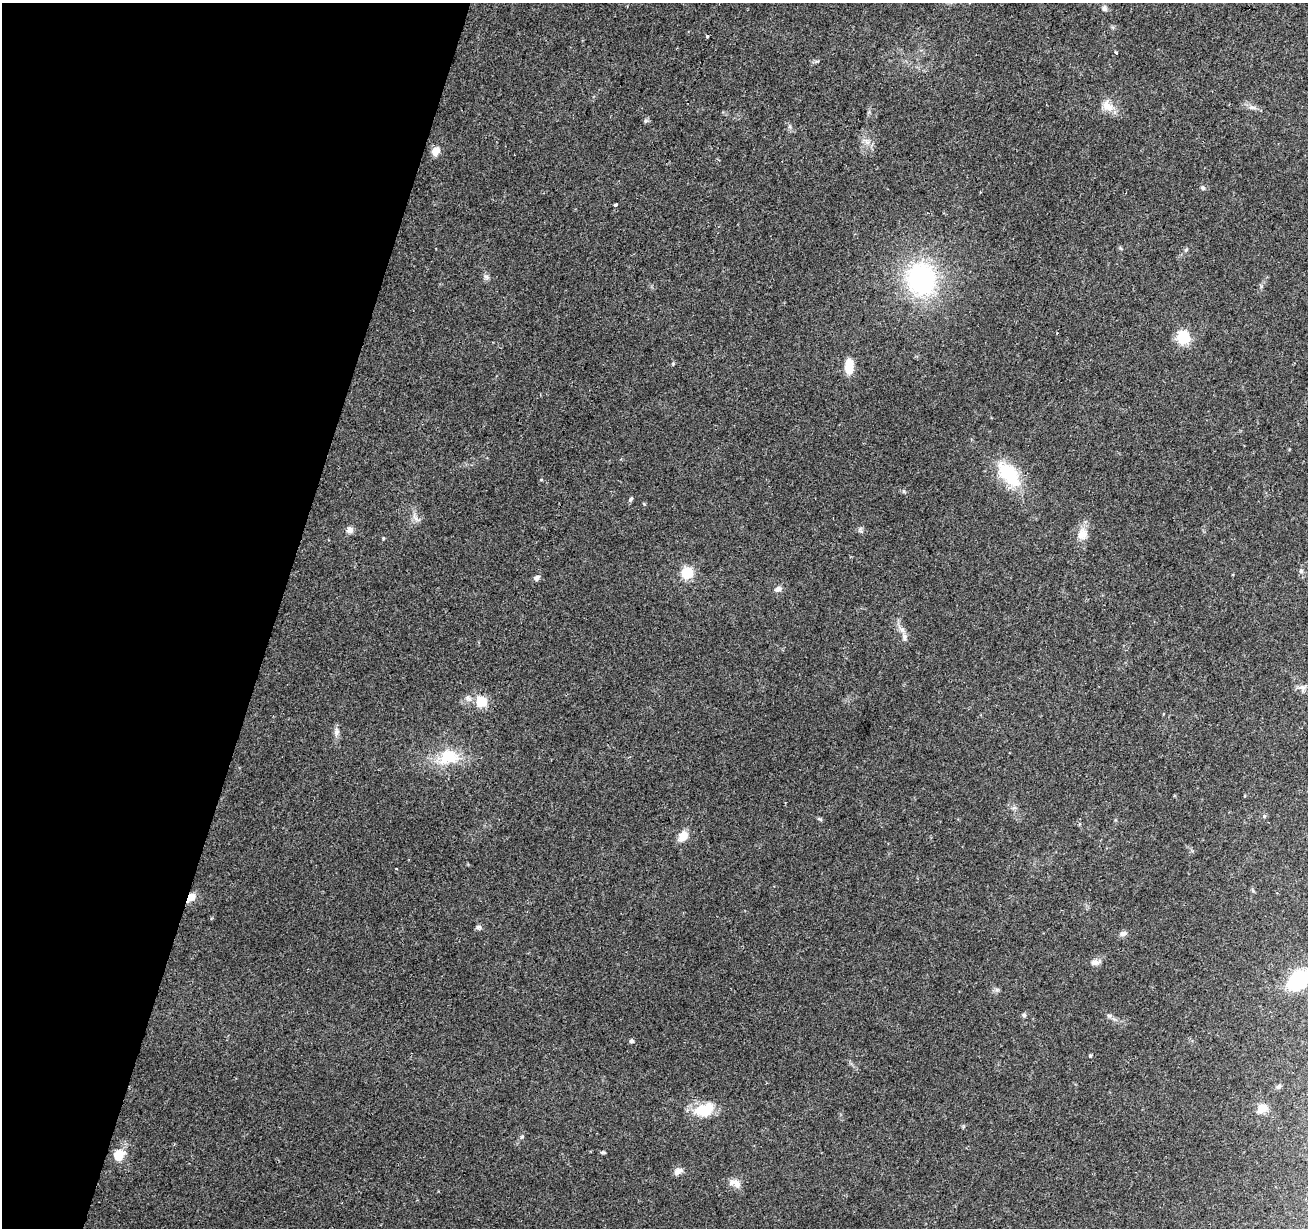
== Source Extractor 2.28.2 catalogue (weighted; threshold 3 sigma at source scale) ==
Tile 9 of 4 x 4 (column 1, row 3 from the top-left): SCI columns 1-1306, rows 1445-2670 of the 5230 x 5403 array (HDU 1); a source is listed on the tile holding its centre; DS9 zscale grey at full resolution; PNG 1310 x 1230 px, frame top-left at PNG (2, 3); no overlay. Shown black and unused: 21% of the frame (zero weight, under 2 of 3 exposures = <1% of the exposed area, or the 3 px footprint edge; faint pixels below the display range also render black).
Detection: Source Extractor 2.28.2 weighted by HDU 2 'WHT'; one run over the whole footprint, this tile lists its part. Background 0.0965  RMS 0.0063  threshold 0.0282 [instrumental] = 3 sigma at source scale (4.5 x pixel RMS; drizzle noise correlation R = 1.50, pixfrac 1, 0.0396/0.0396 arcsec/px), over >= 5 px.
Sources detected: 57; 3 inside a brighter listed object's ellipse — not listed separately; the other 54 listed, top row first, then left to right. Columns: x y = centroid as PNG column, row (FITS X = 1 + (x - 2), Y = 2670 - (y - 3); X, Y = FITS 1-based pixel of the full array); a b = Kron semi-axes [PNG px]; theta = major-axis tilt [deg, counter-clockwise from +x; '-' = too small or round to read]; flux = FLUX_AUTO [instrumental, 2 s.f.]
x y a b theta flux
1104 8 8 7 - 1.9
707 36 3 3 - 2.7
1116 52 4 3 - 1.2
1107 106 19 12 -52 7.2
1252 107 11 5 -11 2.5
646 121 7 5 22 1.1
867 142 10 5 -54 2.7
436 151 10 8 58 5.4
1203 188 6 4 -37 1
615 205 4 3 - 1.8
1186 250 8 3 45 0.95
487 277 8 5 -32 1.5
921 279 35 32 -83 90
1183 338 6 6 - 74
673 364 5 4 - 0.68
849 366 18 10 87 10
1009 474 37 19 -49 32
541 480 4 3 - 0.74
631 499 8 4 58 1
644 504 4 3 - 0.62
415 518 12 5 -51 2.7
350 530 8 7 - 3.3
1082 534 16 12 30 6.7
1301 571 7 5 -79 1.6
687 573 6 6 - 49
537 578 8 6 34 2
778 589 10 7 19 2.5
902 630 9 7 -65 2.6
1302 687 10 7 -20 2.8
481 702 6 5 - 37
336 732 11 7 81 2.8
448 757 26 19 11 22
1014 808 7 4 18 1.2
1264 816 5 5 - 0.96
820 819 7 4 -36 0.87
683 836 12 10 55 6.8
191 897 13 7 50 5.3
478 927 8 6 -4 1.5
1123 934 9 6 13 2.4
1095 962 12 7 5 3.2
1298 980 22 15 42 42
997 990 7 4 0 1.2
1024 1015 5 5 - 1.4
1109 1015 7 4 -1 1.2
631 1041 5 4 - 1.5
1090 1056 4 4 - 0.74
1279 1086 7 6 - 1.3
1262 1108 13 9 21 6.4
703 1110 27 17 -2 16
522 1137 6 4 45 0.92
603 1152 7 4 -8 0.81
119 1155 13 11 51 11
678 1171 13 8 28 3.2
737 1184 13 9 -67 4.3
Overlapping masked pixels (flux is a lower limit): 1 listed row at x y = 191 897
Isophote crosses this tile's border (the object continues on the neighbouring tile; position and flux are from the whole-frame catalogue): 1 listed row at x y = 1298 980
Unlisted compact peaks at least as high as the median listed source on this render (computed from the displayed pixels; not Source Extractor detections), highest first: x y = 904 491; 383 538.